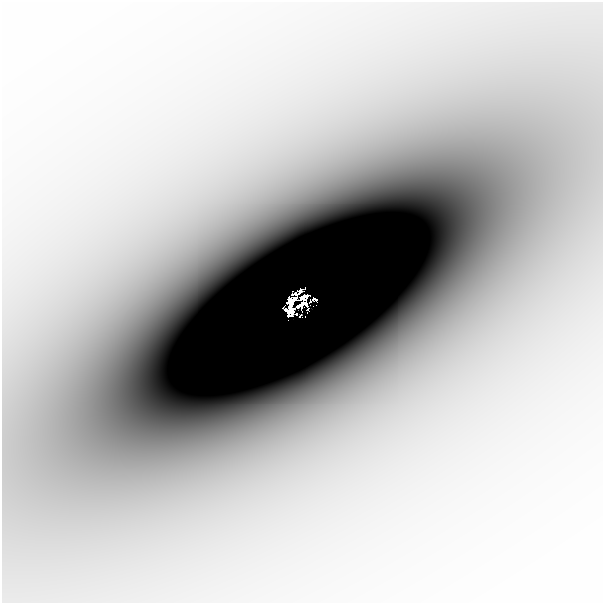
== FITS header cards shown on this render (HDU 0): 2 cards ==
NAXIS1  =                  601
NAXIS2  =                  601

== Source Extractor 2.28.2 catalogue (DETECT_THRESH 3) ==
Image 601 x 601 px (HDU 0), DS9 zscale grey, 1 PNG px = 1 image px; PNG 605 x 605 px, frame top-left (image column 1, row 601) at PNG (2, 2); no overlay
Background -1.71e-04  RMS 3.5e-05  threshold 1.06e-04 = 3 sigma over >= 5 px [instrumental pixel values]
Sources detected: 8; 3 with non-positive FLUX_AUTO (blend fragments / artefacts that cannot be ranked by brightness) are not listed; the other 5 listed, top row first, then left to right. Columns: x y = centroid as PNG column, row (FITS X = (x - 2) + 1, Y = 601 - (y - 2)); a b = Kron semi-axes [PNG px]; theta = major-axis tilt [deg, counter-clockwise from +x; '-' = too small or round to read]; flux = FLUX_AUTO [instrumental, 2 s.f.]
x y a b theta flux
304 297 8 5 29 0.21
310 301 3 2 - 0.056
291 302 13 5 65 1.1
301 304 12 4 26 0.59
300 316 3 2 - 0.0056
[3 non-positive-flux detections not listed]